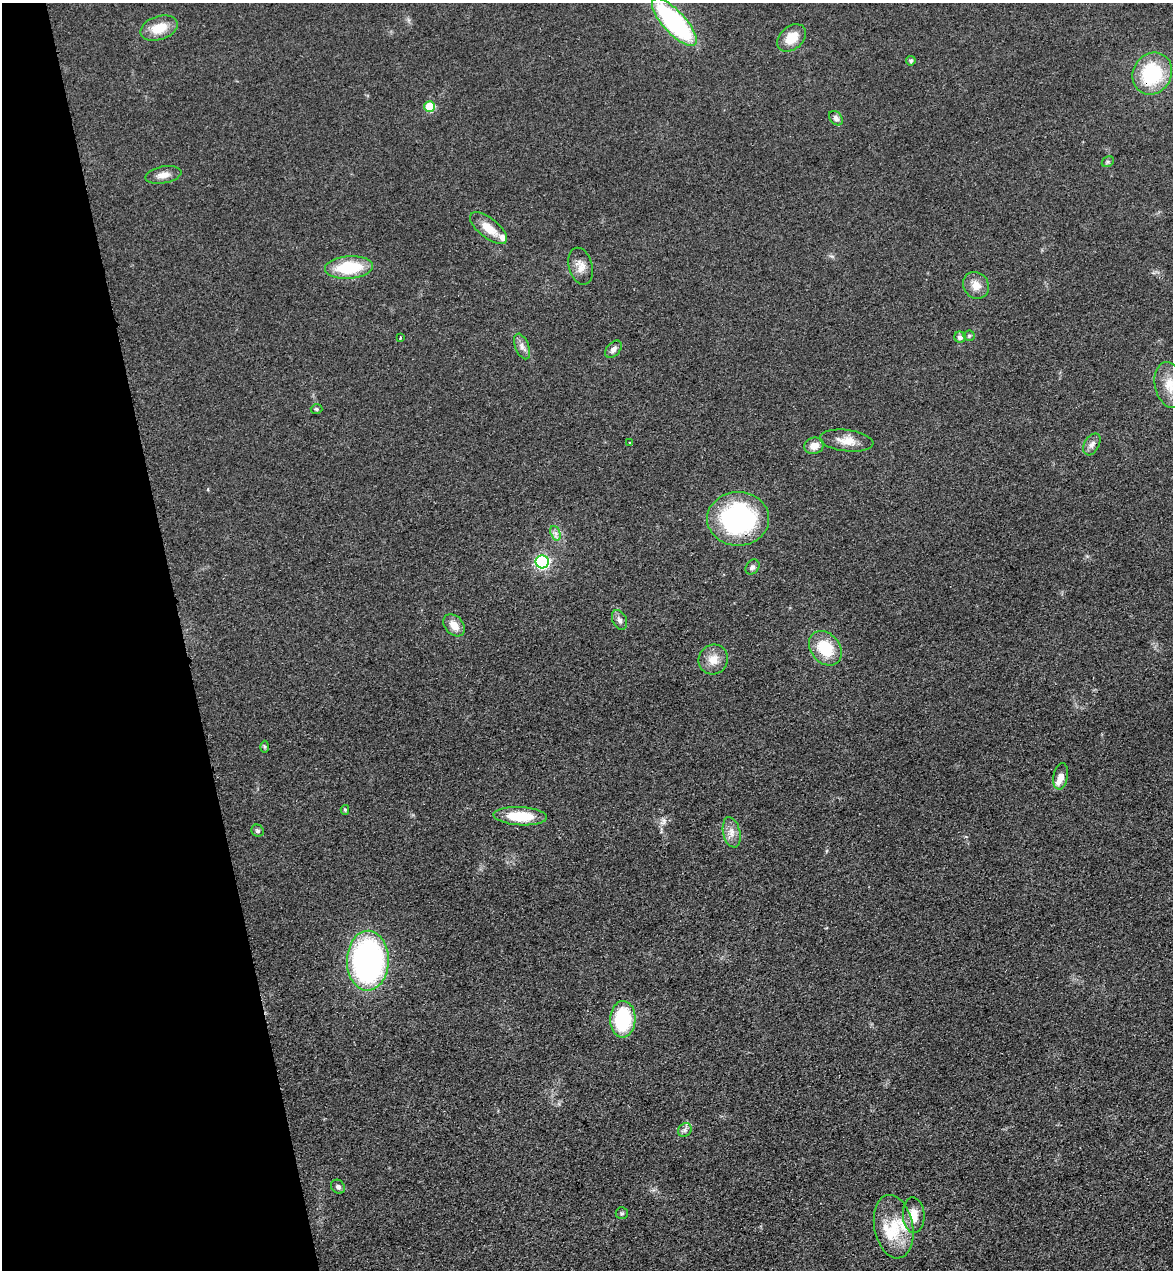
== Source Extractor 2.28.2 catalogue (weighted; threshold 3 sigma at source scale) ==
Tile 5 of 4 x 4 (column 1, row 2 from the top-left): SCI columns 184-1354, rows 2651-3918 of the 5166 x 5303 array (HDU 1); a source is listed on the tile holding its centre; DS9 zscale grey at full resolution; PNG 1175 x 1272 px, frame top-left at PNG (2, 3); each listed source drawn as its Kron ellipse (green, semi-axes under 4 px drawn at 4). Shown black and unused: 15% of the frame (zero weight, under 3 of 4 exposures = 6% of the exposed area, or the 3 px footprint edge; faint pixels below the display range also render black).
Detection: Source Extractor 2.28.2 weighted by HDU 2 'WHT'; one run over the whole footprint, this tile lists its part. Background 0.0693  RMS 0.0071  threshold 0.0318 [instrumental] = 3 sigma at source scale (4.5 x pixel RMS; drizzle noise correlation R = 1.50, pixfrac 1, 0.05/0.05 arcsec/px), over >= 5 px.
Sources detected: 49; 4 inside a brighter listed object's ellipse — not listed separately; the other 45 listed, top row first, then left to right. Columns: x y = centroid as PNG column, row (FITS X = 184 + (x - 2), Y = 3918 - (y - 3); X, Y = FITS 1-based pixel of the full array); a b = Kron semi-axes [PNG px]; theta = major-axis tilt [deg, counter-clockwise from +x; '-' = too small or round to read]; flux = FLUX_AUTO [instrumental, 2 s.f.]
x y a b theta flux
674 22 30 11 -47 120
159 28 19 11 17 15
792 38 16 11 42 13
911 61 5 4 - 1.5
1152 74 22 19 58 49
430 107 5 5 - 31
836 118 8 6 -48 2.4
1108 162 6 5 - 1.1
163 175 18 8 11 5.8
488 228 22 9 -38 12
581 266 19 12 -75 7.2
349 267 24 11 4 34
976 285 14 12 -57 7.3
969 336 5 5 - 1
960 337 5 5 - 2.6
400 338 3 2 - 1.2
522 346 13 7 -69 3.7
613 349 10 6 50 3.3
1170 385 23 14 -77 13
316 409 6 4 -3 1.2
847 441 27 10 -7 10
630 443 4 3 - 1.9
1092 444 12 7 60 3.2
814 446 10 8 17 7.1
738 519 31 27 0 120
555 533 7 4 -70 2.3
542 562 6 6 - 130
752 567 8 6 53 2.1
619 620 10 7 -64 2.9
454 625 12 9 -48 7.5
825 648 19 14 -50 26
713 660 15 14 - 9.3
264 747 6 4 -89 1.1
1061 776 13 7 79 6.1
345 810 5 4 - 0.92
520 816 26 9 -3 24
257 831 6 5 - 1.5
732 832 15 8 -77 5.8
368 961 30 21 89 200
623 1019 18 13 87 50
685 1130 7 6 - 2.3
338 1187 7 6 - 2.2
622 1213 6 6 - 1.2
914 1215 18 11 -87 10
894 1227 32 19 -79 23
Overlapping masked pixels (flux is a lower limit): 2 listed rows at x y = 1152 74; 738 519
Isophote crosses this tile's border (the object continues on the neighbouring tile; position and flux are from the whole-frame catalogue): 1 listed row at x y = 1170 385